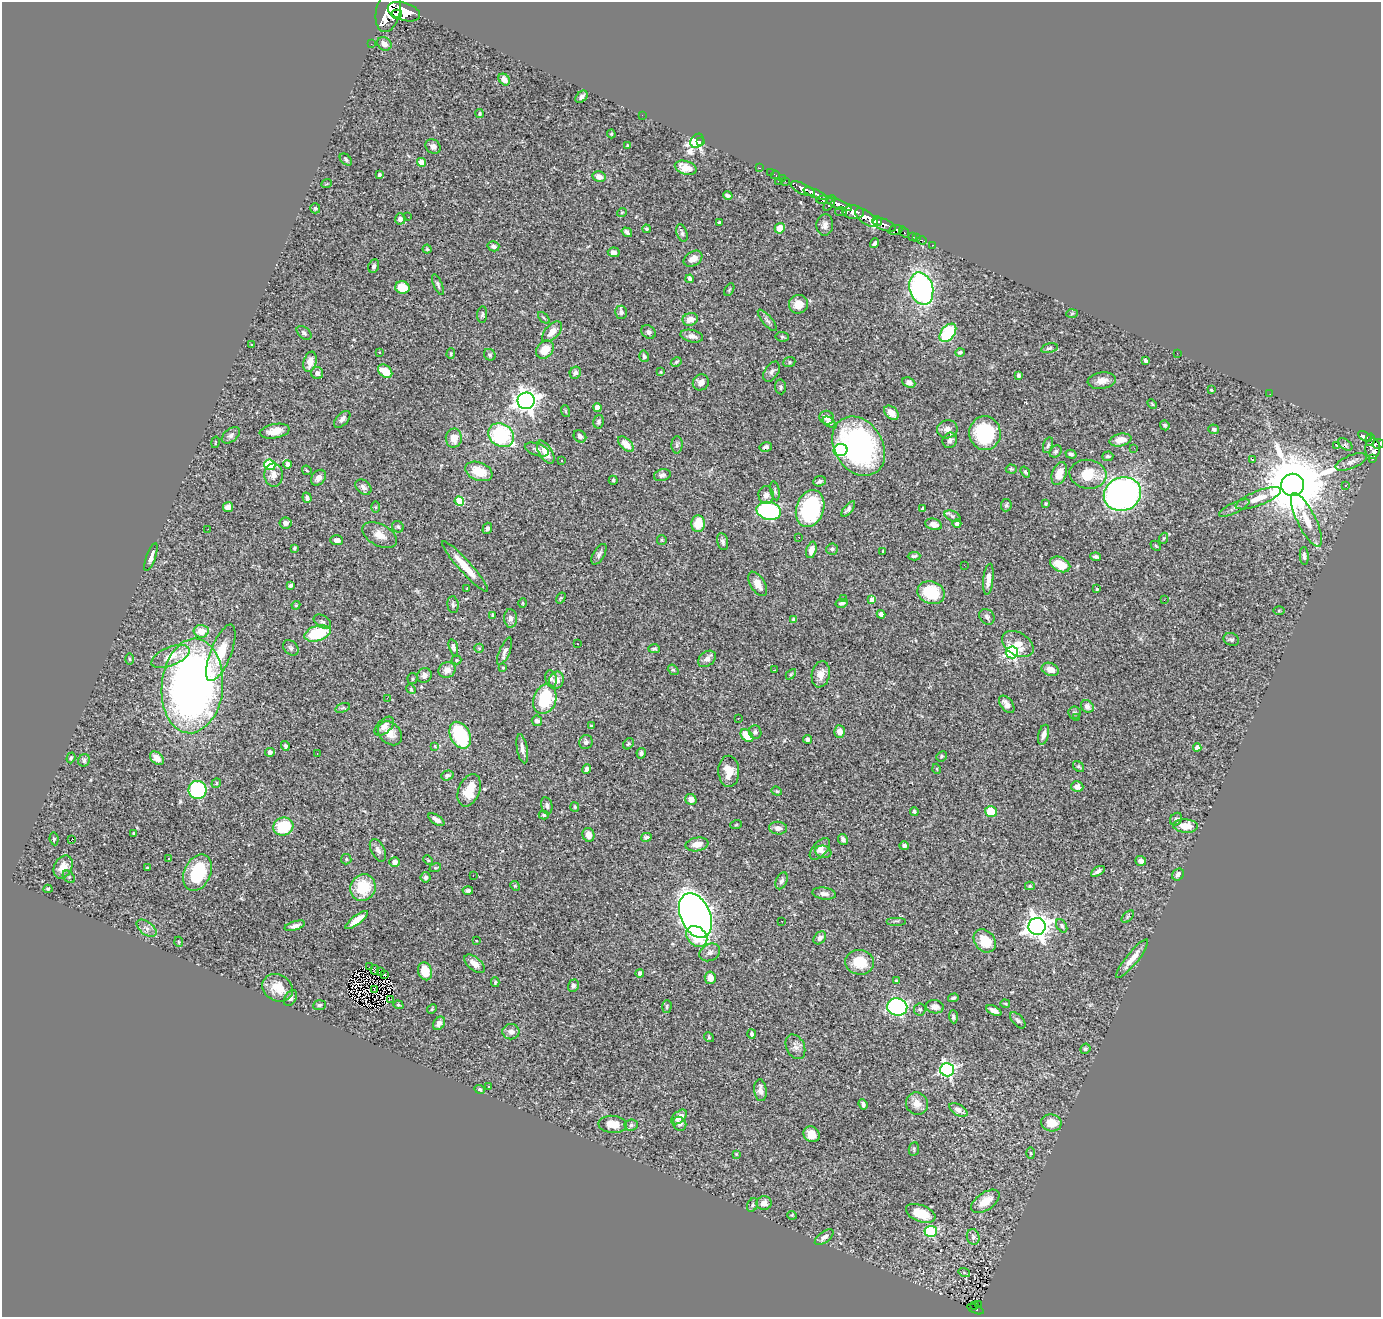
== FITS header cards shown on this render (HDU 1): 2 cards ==
NAXIS1  =                 1379
NAXIS2  =                 1315

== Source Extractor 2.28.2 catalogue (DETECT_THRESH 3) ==
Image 1379 x 1315 px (HDU 1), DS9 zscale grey, 1 PNG px = 1 image px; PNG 1383 x 1319 px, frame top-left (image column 1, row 1315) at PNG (2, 2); each listed source drawn as its Kron ellipse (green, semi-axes under 4 px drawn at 4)
Background 0.852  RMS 0.025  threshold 0.0747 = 3 sigma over >= 5 px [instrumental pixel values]
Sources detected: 419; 2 with non-positive FLUX_AUTO (blend fragments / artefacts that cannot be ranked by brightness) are neither listed nor drawn; the other 417 listed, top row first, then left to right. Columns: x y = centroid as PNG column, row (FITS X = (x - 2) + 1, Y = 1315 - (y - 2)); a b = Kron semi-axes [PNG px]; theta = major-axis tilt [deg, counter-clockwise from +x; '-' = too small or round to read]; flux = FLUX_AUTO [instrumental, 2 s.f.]
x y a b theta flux
388 11 21 12 76 4300
404 12 17 8 -17 3600
397 14 5 3 - 760
371 44 2 2 - 7.9
384 44 8 6 -35 8.8
504 79 6 5 - 12
581 97 7 5 45 5.8
480 113 4 4 - 2.4
642 115 2 2 - 6.2
611 134 4 4 - 1.8
697 141 8 6 50 270
701 142 3 2 - 90
628 145 4 3 - 2.3
433 146 8 7 - 7.1
346 159 7 5 -44 4.1
421 162 4 4 - 25
686 168 11 6 -16 20
759 168 3 2 - 24
770 173 2 2 - 8.3
379 175 4 3 - 3.7
776 175 5 3 - 31
599 177 7 5 -12 10
782 178 2 2 - 11
778 181 2 2 - 42
785 181 3 2 - 11
327 183 5 3 - 1.5
803 189 13 5 -25 1300
815 194 12 4 -21 1100
728 196 5 3 - 3.9
824 200 8 4 1 340
829 203 8 4 57 420
839 204 14 4 -21 910
315 208 5 5 - 2.8
622 212 5 3 - 1.6
841 212 6 4 -13 150
853 212 10 6 -3 970
408 217 2 2 - 18
866 218 13 6 -35 1900
400 219 6 5 - 5.8
877 221 5 3 - 410
719 222 3 3 - 2
825 225 11 8 85 7.9
884 225 12 5 -19 850
780 228 5 5 - 21
646 229 4 3 - 2
895 230 7 5 19 240
627 232 5 4 - 5.8
904 232 6 3 -53 69
682 233 9 5 -70 4
912 236 3 3 - 37
916 238 3 2 - 17
922 240 5 3 - 22
874 243 5 3 - 3.9
933 245 3 2 - 14
493 246 6 5 - 5.2
427 249 4 4 - 2
614 252 6 4 -5 7.6
693 259 10 7 33 12
374 266 7 5 67 4
690 279 4 4 - 3.9
438 284 11 4 -68 3.6
402 287 7 6 - 28
921 289 16 11 -74 400
729 290 7 4 59 2
799 304 9 9 - 22
621 312 6 6 - 4.7
1072 313 6 4 3 2.2
482 314 8 5 83 3.3
544 318 7 3 -45 1.9
690 319 8 6 19 17
767 320 13 5 -50 5.4
552 332 12 6 47 16
648 332 7 6 - 4.7
304 333 8 5 -40 4.3
948 333 10 6 52 110
692 336 11 6 -13 9.8
782 337 6 4 -8 2.4
252 345 4 2 - 1.2
1049 348 8 4 12 3.2
545 350 10 7 47 26
960 352 5 4 - 3.4
380 353 3 3 - 3.9
1177 353 2 2 - 1.2
451 354 5 4 - 2.1
490 355 6 5 - 2.9
644 356 6 4 -77 4.7
1146 361 4 3 - 5.4
310 362 10 6 75 18
676 362 6 4 29 2.5
789 362 6 5 - 3.1
385 371 8 5 -39 38
661 372 3 2 - 1.3
772 372 11 7 56 6.5
317 373 6 6 - 5.4
575 373 6 5 - 6.2
1018 375 4 3 - 2.8
1102 381 14 8 9 14
701 382 8 7 - 11
909 383 7 5 -23 6.2
781 387 7 5 -82 3.5
1211 390 3 3 - 2.2
1270 394 2 2 - 0.88
526 401 8 8 - 1200
1152 404 6 3 -46 1.8
597 408 4 4 - 14
565 411 6 4 -71 1.9
891 413 8 5 -44 18
827 418 7 6 - 9.8
342 419 10 5 46 6.9
599 422 7 5 77 3.9
829 422 7 4 -34 4.6
1165 425 5 4 - 3.3
947 429 10 9 - 10
1214 429 5 5 - 3.6
275 431 15 7 10 19
985 433 17 16 - 120
231 435 10 6 37 5.6
501 435 13 11 -36 150
580 436 7 5 -42 5.7
1365 436 7 4 -30 200
454 438 9 8 - 19
950 440 8 7 - 6.7
1120 440 11 6 11 19
1370 440 6 3 79 220
215 442 6 2 77 1.5
626 444 10 5 -43 16
1345 444 8 5 -34 3.1
1378 444 5 5 - 400
677 445 8 5 88 3.7
1048 445 8 5 74 3.8
1336 445 3 3 - 51
859 446 31 24 -58 350
766 447 6 5 - 4.7
1134 448 3 2 - 1.9
1373 448 10 7 90 540
537 449 12 6 -18 6.4
841 450 7 6 - 150
1056 451 7 5 45 3.5
546 452 13 6 -58 20
1071 454 5 4 - 3.7
1108 456 5 5 - 3.2
1252 459 4 3 - 1.9
1372 459 3 2 - 20
562 460 2 2 - 1.4
1351 462 16 6 22 8.7
288 464 4 4 - 8.4
270 465 5 5 - 97
1011 469 5 4 - 2.5
307 470 5 3 - 1.7
479 471 14 9 -22 38
1025 472 6 4 -55 2.6
1059 473 12 7 71 23
1088 474 18 14 -5 46
274 475 11 9 -85 13
662 475 8 6 16 5.8
318 478 9 6 50 11
613 480 4 4 - 2.3
819 481 6 5 - 3.8
1293 485 11 11 - 17000
1345 485 3 2 - 2.2
363 487 9 6 -41 6.5
775 491 9 4 -79 3.5
1122 494 19 16 22 610
766 495 9 7 -86 8.4
307 498 5 4 - 4
1258 498 24 7 21 23
459 501 5 4 - 59
1046 504 3 3 - 2.2
1006 505 6 5 - 3.5
228 507 5 5 - 11
376 507 6 4 -89 2.4
810 508 19 13 72 200
923 508 4 3 - 2.5
1234 508 17 5 26 6.4
848 509 9 4 51 5
769 511 12 9 -14 240
952 516 8 5 -23 4
1306 520 30 9 -64 32
286 523 6 5 - 7.2
698 524 8 7 - 35
934 524 8 5 -17 11
957 524 4 3 - 3.6
398 527 6 5 - 3.3
487 528 6 4 74 5.1
208 529 2 2 - 2.3
380 535 19 10 -28 18
799 537 2 2 - 1.2
1164 538 6 3 70 1.8
337 540 6 5 - 6.1
662 540 5 5 - 1.9
723 542 9 5 -78 5.2
1156 546 6 4 -44 2.1
294 548 4 3 - 2.4
832 549 6 6 - 3.7
811 550 8 5 74 14
883 551 3 3 - 1.7
599 554 11 5 60 5.4
914 556 6 3 3 3.3
1304 556 9 4 -85 4.2
151 557 15 4 70 7.5
1096 557 5 3 - 4.1
1060 564 10 7 -26 33
964 565 2 2 - 3
465 566 33 6 -48 36
988 579 16 5 83 12
758 584 13 7 -59 14
290 585 4 3 - 3
467 588 3 2 - 1.1
1097 589 4 3 - 1.9
931 593 14 11 -19 63
561 598 6 4 56 1.9
844 598 2 2 - 2.9
872 600 4 4 - 14
1164 600 2 2 - 1.8
523 603 5 3 - 1.5
842 603 6 4 12 4.2
296 605 4 3 - 1.6
453 605 8 5 -82 3.6
1279 611 5 4 - 1.7
881 614 4 4 - 5.6
492 615 4 4 - 2
987 617 8 7 - 4.4
510 618 9 6 -87 6.8
794 620 4 3 - 5.3
322 622 9 6 -30 5
201 631 7 6 - 24
317 633 13 7 17 86
1231 639 8 6 -23 3.8
577 644 3 2 - 1.8
1018 644 17 11 -31 20
453 647 8 4 -73 3.7
291 648 9 6 -46 4.5
479 648 5 4 - 2
654 649 6 4 -1 2.6
505 651 14 5 67 7.2
1012 652 6 6 - 290
221 653 30 10 68 47
170 656 20 9 23 24
129 659 6 4 -89 2.2
707 659 10 7 38 10
456 660 5 4 - 1.6
503 668 3 3 - 1.7
1050 669 9 6 -22 15
447 670 8 7 - 13
673 670 6 4 -38 2.4
775 670 2 2 - 1.1
791 674 6 3 45 2
821 674 13 9 78 16
424 675 8 7 - 7.9
412 679 6 5 - 2.4
551 679 8 5 -79 4.8
556 680 9 7 67 15
192 686 47 30 85 1100
411 689 5 4 - 1.9
387 698 3 2 - 3.3
545 699 15 11 71 110
1007 704 10 6 -52 11
1087 706 7 5 -43 7.2
343 708 7 4 18 2.8
1074 713 6 6 - 4
738 718 3 2 - 0.99
1077 718 2 2 - 3.2
537 721 5 5 - 6.2
384 726 12 6 43 8.6
591 726 3 3 - 1.8
755 732 6 6 - 4.8
839 732 6 5 - 12
390 733 13 10 -43 17
460 735 14 9 -63 120
1044 735 10 5 75 7.8
747 736 7 5 -43 42
807 739 4 4 - 4.3
586 742 7 6 - 4.9
628 744 6 5 - 2.9
285 746 5 4 - 3.5
434 746 4 2 - 1.4
1197 747 4 4 - 8.4
522 749 15 5 -79 8.3
270 752 5 4 - 7.2
641 753 5 4 - 4
317 754 2 2 - 0.94
941 756 5 5 - 2.7
71 758 5 3 - 2.2
157 758 8 5 -43 11
84 760 6 5 - 4.2
1078 767 6 4 -43 2.6
587 769 5 4 - 4.6
937 769 5 3 - 1.5
729 771 15 10 -88 22
447 775 6 5 - 4.7
216 783 5 4 - 2.3
1077 787 6 5 - 8.4
197 790 9 9 - 210
469 790 17 10 68 38
777 791 5 4 - 2.3
691 799 6 5 - 11
547 806 9 5 -79 5.4
575 807 5 4 - 1.8
914 811 4 4 - 3.3
991 811 6 5 - 37
544 815 5 4 - 2.9
1176 819 7 5 51 5
436 820 9 4 -33 8.7
736 825 6 3 19 1.5
1185 826 12 7 -4 25
283 827 10 9 - 75
778 828 9 6 -5 10
134 833 3 3 - 2.1
588 835 7 6 - 12
646 837 5 3 - 3.6
54 839 6 4 -81 2.5
843 839 5 4 - 6.6
71 840 3 2 - 21
697 844 11 6 9 15
904 846 4 4 - 4.9
820 849 13 7 48 9.5
378 850 12 6 -63 7.5
823 852 8 6 -15 5.1
168 858 3 3 - 3.1
346 859 5 5 - 2.9
428 860 5 3 - 1.8
1141 861 5 5 - 5.6
395 862 5 5 - 6.8
63 867 12 8 61 17
147 868 3 3 - 2.6
435 868 6 4 17 1.8
1098 871 7 3 32 5.1
198 873 19 13 65 93
473 875 2 2 - 4.5
1178 875 6 5 - 7.5
69 877 7 5 -45 2.7
426 877 5 5 - 4.5
782 881 9 5 65 5.3
515 886 5 4 - 2.2
1030 886 5 4 - 2.3
363 888 13 12 - 65
48 889 4 4 - 2.5
468 890 5 3 - 4.4
824 893 12 6 -7 7
695 915 23 15 -66 1600
1128 917 7 4 46 2.9
357 920 14 4 37 20
782 921 3 2 - 2
896 921 10 2 0 1.9
295 926 10 4 17 7.7
1037 926 8 8 - 1500
1062 926 7 4 -58 3.7
147 928 11 6 -37 7.7
697 936 12 9 -45 44
820 938 7 5 46 6.1
476 941 3 2 - 1.2
985 941 13 10 -50 39
179 942 5 3 - 1.6
710 952 11 8 28 7.6
1132 959 24 6 51 20
860 962 14 12 -5 45
475 964 12 6 -40 13
370 966 2 2 - 0.35
375 970 5 2 - 2.3
380 971 3 2 - 2.2
425 971 9 7 -73 39
640 973 4 4 - 6.4
385 974 3 2 - 3.3
710 978 6 5 - 15
896 981 4 4 - 1.8
495 982 5 4 - 2.2
573 986 6 5 - 4.4
278 988 16 13 -29 28
375 990 3 2 - 1.5
290 998 9 5 61 6.3
953 998 5 4 - 2.8
391 999 3 2 - 5.8
1005 1004 5 2 - 1.6
319 1005 6 5 - 2.9
398 1005 5 4 - 2.1
667 1006 6 5 - 3
897 1007 10 8 -10 330
935 1007 9 6 -9 9.8
432 1009 5 4 - 1.8
920 1009 6 6 - 3.4
994 1011 8 4 -25 8.2
953 1017 6 4 -86 3.1
1018 1020 10 5 -47 4.8
439 1023 7 5 55 8
511 1032 8 8 - 8.9
751 1034 5 4 - 3.2
709 1037 5 4 - 1.9
795 1047 13 9 -63 9.5
1085 1049 5 5 - 3
947 1070 7 7 - 360
489 1087 3 3 - 7.8
480 1089 5 4 - 2.5
760 1090 11 6 -83 9.6
863 1104 5 3 - 5.6
917 1104 11 11 - 13
958 1110 10 5 -30 9
679 1117 9 5 40 13
1051 1123 10 8 -11 27
613 1124 14 8 -4 22
679 1124 7 6 - 4.9
631 1125 7 5 6 3.9
812 1134 8 7 - 21
914 1149 7 5 83 2.9
1031 1153 6 4 -88 1.9
736 1154 3 3 - 1.4
985 1201 16 8 35 27
764 1203 7 7 - 11
753 1205 7 5 62 3.1
921 1213 15 8 -21 44
792 1215 4 4 - 1.8
931 1231 6 5 - 170
824 1237 11 5 37 6.5
973 1237 8 6 -77 5.4
964 1273 6 4 -19 2.5
978 1305 4 2 - 14
975 1306 3 2 - 19
976 1309 9 3 -22 110
At the frame edge (FLAGS 8, measured only in part): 1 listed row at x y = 1378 444
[2 non-positive-flux detections neither listed nor drawn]